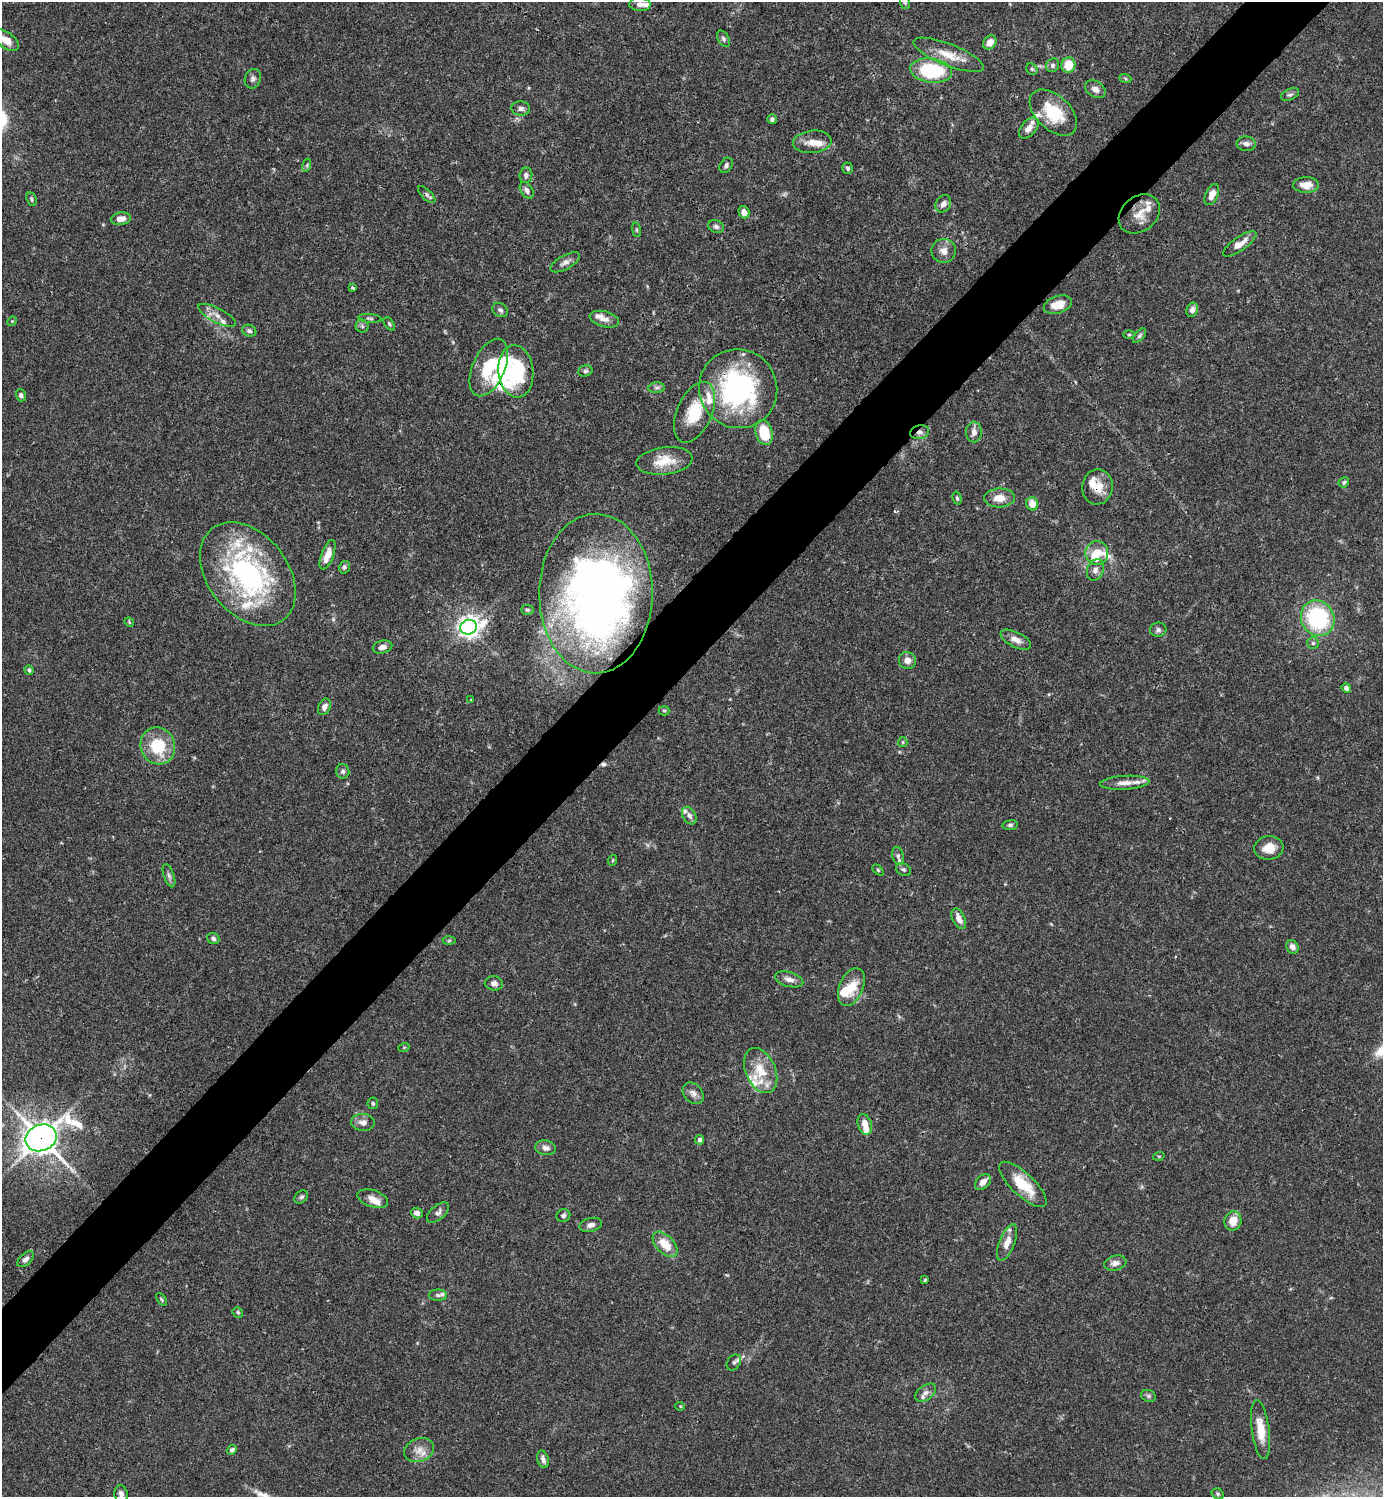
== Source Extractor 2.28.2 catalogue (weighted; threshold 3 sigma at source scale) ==
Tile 10 of 4 x 4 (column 2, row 3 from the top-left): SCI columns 1681-3061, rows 1496-2990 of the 5982 x 5983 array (HDU 1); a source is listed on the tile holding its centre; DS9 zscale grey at full resolution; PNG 1385 x 1499 px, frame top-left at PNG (2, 2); each listed source drawn as its Kron ellipse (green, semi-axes under 4 px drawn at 4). Shown black and unused: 5% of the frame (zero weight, under 3 of 4 exposures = <1% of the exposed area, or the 3 px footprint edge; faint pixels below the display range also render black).
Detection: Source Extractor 2.28.2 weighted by HDU 2 'WHT'; one run over the whole footprint, this tile lists its part. Background 0.0643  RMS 0.0032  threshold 0.0143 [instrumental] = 3 sigma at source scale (4.5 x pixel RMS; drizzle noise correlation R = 1.50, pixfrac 1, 0.05/0.05 arcsec/px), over >= 5 px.
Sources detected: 171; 1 too faint to see at this stretch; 3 inside a brighter object's white glare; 1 cosmic-ray / hot-pixel residue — neither listed nor drawn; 23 inside a brighter listed object's ellipse — not listed separately; the other 143 listed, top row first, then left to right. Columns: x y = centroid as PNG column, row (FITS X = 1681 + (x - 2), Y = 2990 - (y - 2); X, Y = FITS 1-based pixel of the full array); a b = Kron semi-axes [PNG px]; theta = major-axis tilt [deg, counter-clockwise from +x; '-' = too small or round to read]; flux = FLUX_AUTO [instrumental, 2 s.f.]
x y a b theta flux
905 3 6 5 - 0.54
640 4 11 6 -1 1.6
723 39 9 5 -59 0.79
6 40 15 8 -36 3.8
990 42 8 6 46 2.6
949 55 38 11 -22 6.7
1053 65 7 6 - 0.8
1068 65 7 7 - 6.6
1032 69 6 5 - 0.53
931 71 21 12 -6 24
1125 78 6 4 -20 0.45
253 79 10 8 71 1.1
1095 89 11 7 -30 2
1290 94 9 5 24 0.85
521 108 9 7 -4 1.3
1053 113 28 17 -43 12
772 119 5 5 - 0.82
1029 128 12 7 50 2.7
812 142 19 11 5 3.5
1246 144 9 7 -5 1.4
307 165 7 4 73 0.5
726 165 8 6 57 0.87
848 168 5 5 - 0.59
526 175 7 6 - 1.1
1306 185 13 8 -1 3.6
527 190 9 6 -56 1.1
427 195 11 5 -44 0.84
1212 195 11 6 66 3
31 199 7 5 -66 0.55
943 204 9 7 56 1.7
744 212 6 5 - 1.8
1139 214 22 17 39 5
121 219 10 6 8 2.5
716 226 8 6 -23 0.9
636 230 7 3 -81 0.44
1240 244 20 7 35 3.2
944 251 12 12 - 2.4
565 262 16 7 29 1.7
353 288 4 3 - 0.62
1058 305 14 8 17 4.8
500 310 8 6 -35 0.96
1192 310 7 6 - 1.6
217 315 21 7 -27 2.5
370 318 12 3 -5 0.61
604 319 15 7 -15 2.3
12 321 5 4 - 0.31
389 324 7 4 -54 0.53
362 326 6 6 - 0.68
249 331 7 6 - 0.85
1129 335 5 3 - 0.36
1140 336 8 4 49 0.68
489 368 30 16 66 12
516 371 26 17 -84 21
585 371 7 5 15 0.7
656 388 8 5 6 0.75
738 389 40 39 - 56
21 395 6 5 - 0.78
695 412 32 17 66 12
920 432 9 7 14 1.5
974 432 10 8 -88 1.9
764 433 13 8 -75 10
664 461 28 13 6 7.5
1344 482 5 4 - 0.58
1097 487 17 15 81 5.2
957 498 6 4 -75 0.53
999 498 15 9 3 4
1032 504 6 6 - 3.4
1097 553 12 11 - 5.1
328 555 15 6 70 3.6
344 567 6 5 - 0.72
1095 570 11 8 70 1.5
248 574 58 40 -52 63
596 594 80 57 90 200
527 610 6 5 - 0.51
1318 618 18 16 -61 32
129 622 5 4 - 0.33
468 627 8 7 - 220
1158 630 8 7 - 1
1016 640 16 7 -26 2.5
1313 643 6 6 - 0.64
382 647 10 6 14 1.6
907 660 9 8 - 2.1
29 670 4 4 - 0.54
1346 688 5 4 - 1.1
471 700 4 3 - 0.25
324 707 8 6 67 1.6
664 711 5 4 - 0.45
903 742 5 4 - 0.37
158 746 19 17 -66 14
343 771 7 6 - 0.9
1125 783 25 7 4 2.9
689 816 9 6 -59 1.1
1010 825 8 5 7 0.68
1269 848 14 12 7 4.3
898 856 9 5 -76 1.1
613 860 5 3 - 0.3
878 870 6 4 -45 0.41
903 870 8 6 -30 0.8
169 876 12 5 -71 0.96
959 919 11 6 -65 2.7
213 939 6 5 - 0.8
449 941 6 4 3 0.46
1292 947 7 6 - 1.6
789 979 14 7 -17 2.1
494 983 9 7 -7 1.2
851 987 20 12 66 7
404 1047 5 3 - 0.3
761 1071 24 15 -67 8.5
693 1093 12 9 -47 1.7
373 1103 5 5 - 0.57
363 1122 12 8 -4 1.9
865 1124 10 7 -73 2.9
41 1138 16 13 21 470
700 1140 5 4 - 1
545 1148 10 7 -9 1.5
1159 1156 6 3 18 0.31
983 1182 9 6 43 2.5
1023 1184 30 11 -43 9.6
301 1197 7 5 40 0.8
373 1199 16 8 -19 2.4
417 1213 6 5 - 1.5
438 1213 13 7 41 1.4
563 1215 7 6 - 0.8
1233 1221 10 8 76 4.2
591 1225 11 6 16 1.5
1007 1243 19 7 68 3.2
665 1244 15 9 -47 6.1
26 1259 10 5 43 1.1
1115 1263 11 7 15 1.5
925 1280 4 3 - 0.36
438 1295 9 5 0 0.96
162 1299 7 3 -53 0.4
238 1312 6 4 -47 0.51
734 1362 8 6 55 0.78
926 1393 12 7 37 1.6
1148 1396 7 6 - 0.68
680 1406 5 3 - 0.24
1261 1430 29 9 -82 6.3
232 1450 5 4 - 0.95
419 1450 15 11 20 3.3
543 1459 9 5 -74 1.3
121 1494 8 6 -80 1.4
1218 1494 6 5 - 0.58
Overlapping masked pixels (flux is a lower limit): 5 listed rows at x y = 738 389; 920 432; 1097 487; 596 594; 41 1138
Isophote crosses this tile's border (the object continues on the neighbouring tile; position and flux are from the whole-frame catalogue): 3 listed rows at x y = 905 3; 6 40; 121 1494